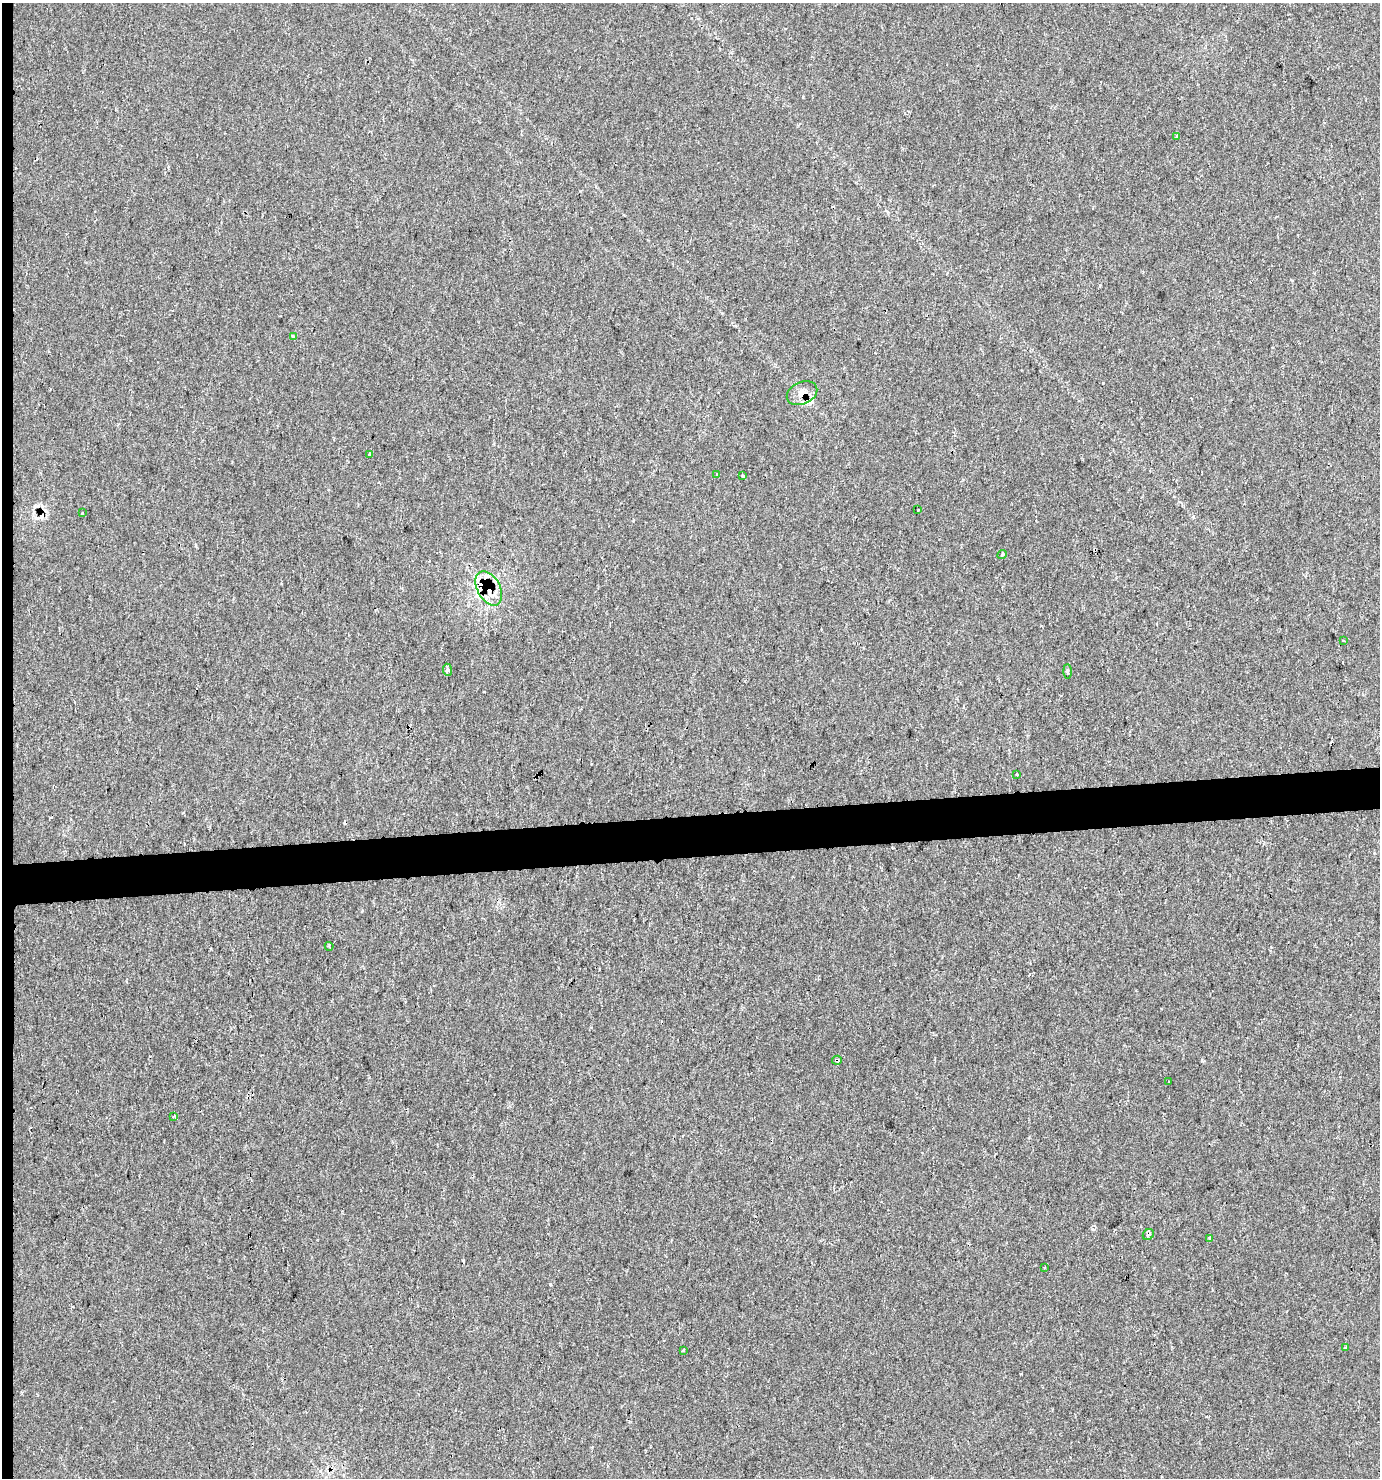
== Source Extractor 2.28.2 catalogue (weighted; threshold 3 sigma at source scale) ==
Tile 4 of 3 x 3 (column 1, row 2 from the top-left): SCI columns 36-1413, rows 1476-2951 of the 4169 x 4426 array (HDU 1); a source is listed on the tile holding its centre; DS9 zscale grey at full resolution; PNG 1382 x 1480 px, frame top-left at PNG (2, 3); each listed source drawn as its Kron ellipse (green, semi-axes under 4 px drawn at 4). Shown black and unused: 4% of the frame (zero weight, under 2 of 3 exposures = <1% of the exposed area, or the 3 px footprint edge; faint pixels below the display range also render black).
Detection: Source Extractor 2.28.2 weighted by HDU 2 'WHT'; one run over the whole footprint, this tile lists its part. Background 0.00468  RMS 0.0037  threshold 0.0165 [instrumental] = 3 sigma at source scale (4.5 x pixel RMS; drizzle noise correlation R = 1.50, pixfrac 1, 0.0396/0.0396 arcsec/px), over >= 5 px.
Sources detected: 37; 11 cosmic-ray / hot-pixel residue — neither listed nor drawn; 3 inside a brighter listed object's ellipse — not listed separately; the other 23 listed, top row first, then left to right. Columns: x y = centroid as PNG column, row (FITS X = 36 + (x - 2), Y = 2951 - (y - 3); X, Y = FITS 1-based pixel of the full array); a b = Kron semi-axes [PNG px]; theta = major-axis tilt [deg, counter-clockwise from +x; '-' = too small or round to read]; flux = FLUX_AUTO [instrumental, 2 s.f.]
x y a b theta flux
1176 137 4 3 - 0.3
293 336 4 3 - 1.4
802 393 16 11 25 3.6
370 454 4 3 - 2.8
717 475 3 3 - 2.5
743 476 4 3 - 2
918 510 3 3 - 0.41
82 513 3 3 - 1.2
1002 555 5 4 - 0.49
489 588 18 11 -62 9.7
1343 640 3 3 - 0.45
447 670 6 4 -86 1
1067 672 7 3 -89 0.56
1016 775 3 2 - 0.66
329 946 4 4 - 0.51
837 1060 5 4 - 0.52
1169 1082 3 2 - 0.87
173 1117 4 3 - 1.5
1148 1234 6 5 - 1.1
1209 1238 3 3 - 1.8
1045 1267 3 2 - 0.39
1345 1348 4 4 - 2.2
683 1350 4 3 - 0.39
Overlapping masked pixels (flux is a lower limit): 4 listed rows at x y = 802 393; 489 588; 837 1060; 1148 1234
Unlisted compact peaks at least as high as the median listed source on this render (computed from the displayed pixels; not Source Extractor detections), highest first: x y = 550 1284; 1103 383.